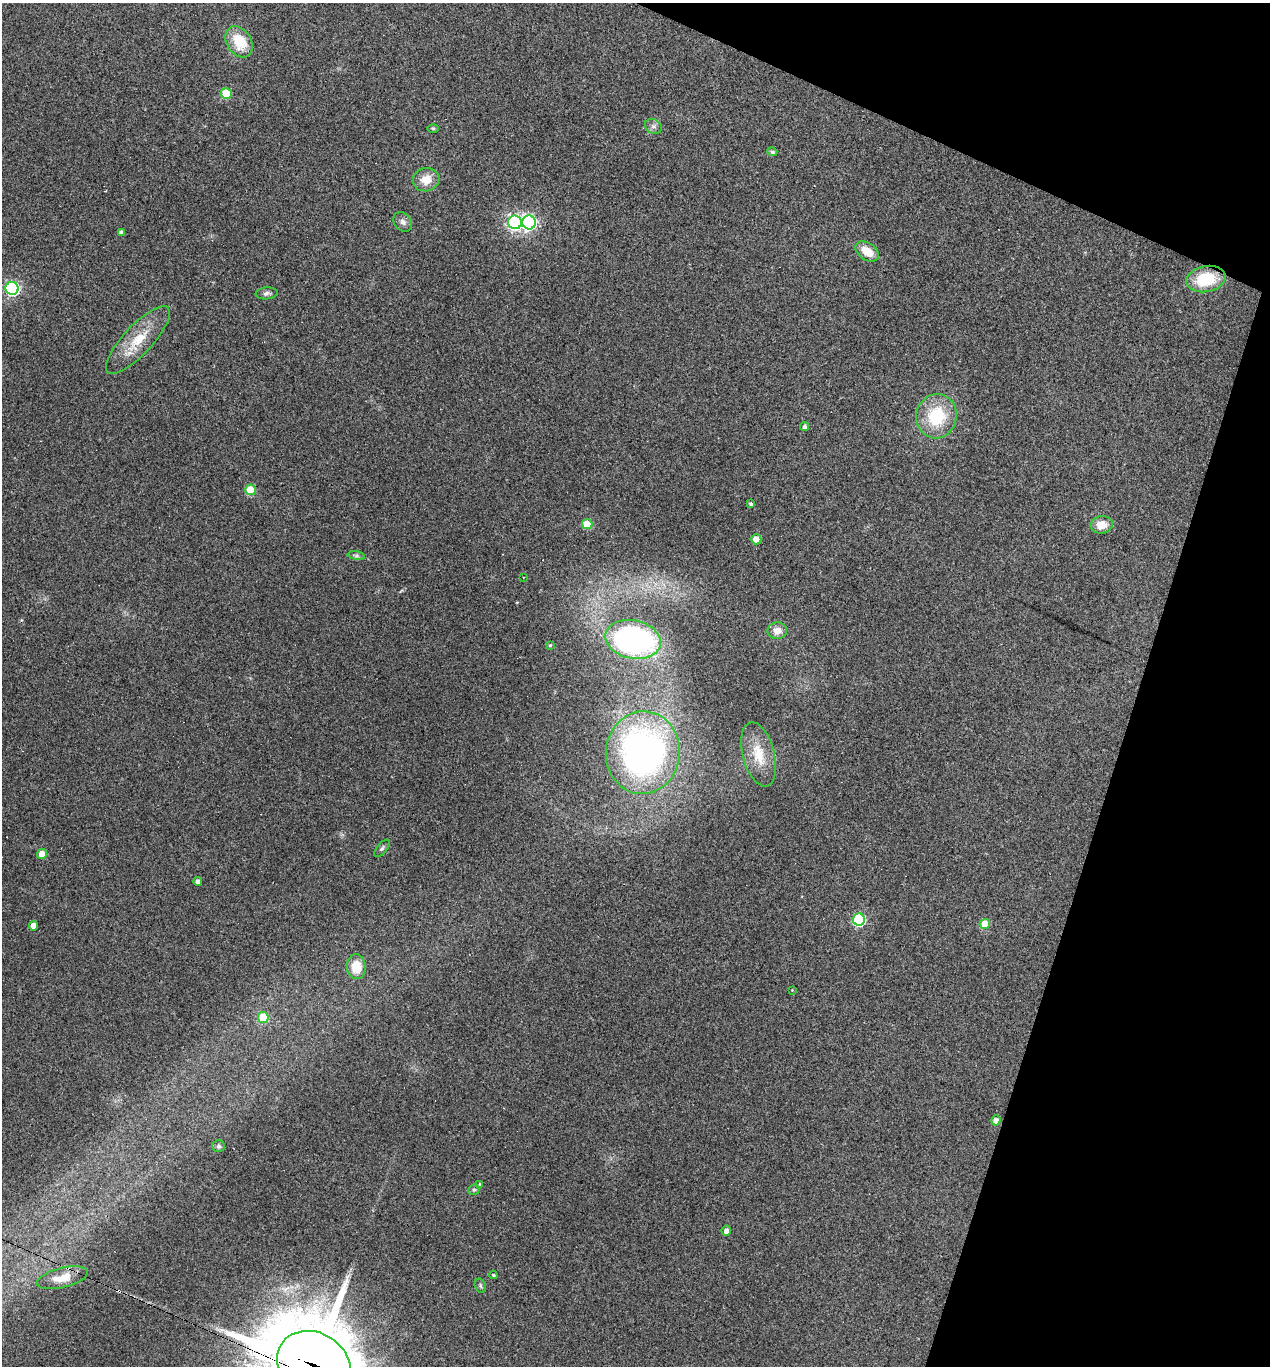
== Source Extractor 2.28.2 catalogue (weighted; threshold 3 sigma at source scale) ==
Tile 8 of 4 x 4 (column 4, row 2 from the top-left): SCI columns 3935-5202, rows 2744-4107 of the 5526 x 5510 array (HDU 1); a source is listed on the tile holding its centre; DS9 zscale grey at full resolution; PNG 1272 x 1368 px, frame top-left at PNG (2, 3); each listed source drawn as its Kron ellipse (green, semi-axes under 4 px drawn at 4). Shown black and unused: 16% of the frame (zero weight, under 3 of 4 exposures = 4% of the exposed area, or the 3 px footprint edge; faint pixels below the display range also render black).
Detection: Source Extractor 2.28.2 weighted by HDU 2 'WHT'; one run over the whole footprint, this tile lists its part. Background 0.0797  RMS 0.0055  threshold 0.0248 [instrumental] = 3 sigma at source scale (4.5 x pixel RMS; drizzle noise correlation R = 1.50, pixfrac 1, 0.05/0.05 arcsec/px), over >= 5 px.
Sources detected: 50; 3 cosmic-ray / hot-pixel residue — neither listed nor drawn; the other 47 listed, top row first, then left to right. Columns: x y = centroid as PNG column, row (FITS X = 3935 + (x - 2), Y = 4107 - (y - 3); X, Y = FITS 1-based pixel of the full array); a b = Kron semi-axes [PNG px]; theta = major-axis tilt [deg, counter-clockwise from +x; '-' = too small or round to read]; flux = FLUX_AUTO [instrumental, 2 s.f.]
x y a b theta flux
239 42 17 12 -58 15
226 93 5 5 - 21
653 126 9 7 -30 1.9
433 128 6 4 -1 0.66
772 152 5 4 - 1
426 180 13 11 18 7.5
403 222 11 8 -49 2.4
515 222 7 6 - 140
529 222 7 6 - 130
121 232 4 4 - 1.9
867 251 13 8 -34 8.6
1206 279 20 13 12 24
12 288 6 6 - 110
267 293 11 6 6 1.6
138 340 44 14 47 17
937 416 22 20 76 27
805 426 4 4 - 1.5
250 490 5 5 - 20
751 504 4 4 - 1
587 524 5 5 - 16
1102 525 11 8 7 6.4
756 539 5 5 - 9.2
356 556 8 4 -8 1.2
523 577 3 2 - 0.39
777 631 10 8 1 5
633 639 28 19 -12 150
550 645 3 3 - 0.6
643 753 41 37 85 220
759 754 33 15 -75 14
382 848 10 5 50 1.4
42 854 5 5 - 6.1
198 881 4 4 - 2
859 920 6 6 - 66
985 924 5 5 - 14
33 926 5 4 - 4.4
356 967 12 9 -86 11
792 990 3 2 - 0.5
263 1017 5 5 - 23
996 1120 5 4 - 3.7
219 1146 6 6 - 1.2
480 1184 4 3 - 0.63
474 1190 6 5 - 0.89
726 1231 5 4 - 2.8
493 1275 4 3 - 0.59
62 1278 26 10 14 9.2
480 1286 7 5 -67 1
314 1365 39 32 -33 6600
Overlapping masked pixels (flux is a lower limit): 1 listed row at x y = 314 1365
Isophote crosses this tile's border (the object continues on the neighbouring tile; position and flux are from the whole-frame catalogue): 1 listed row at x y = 314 1365